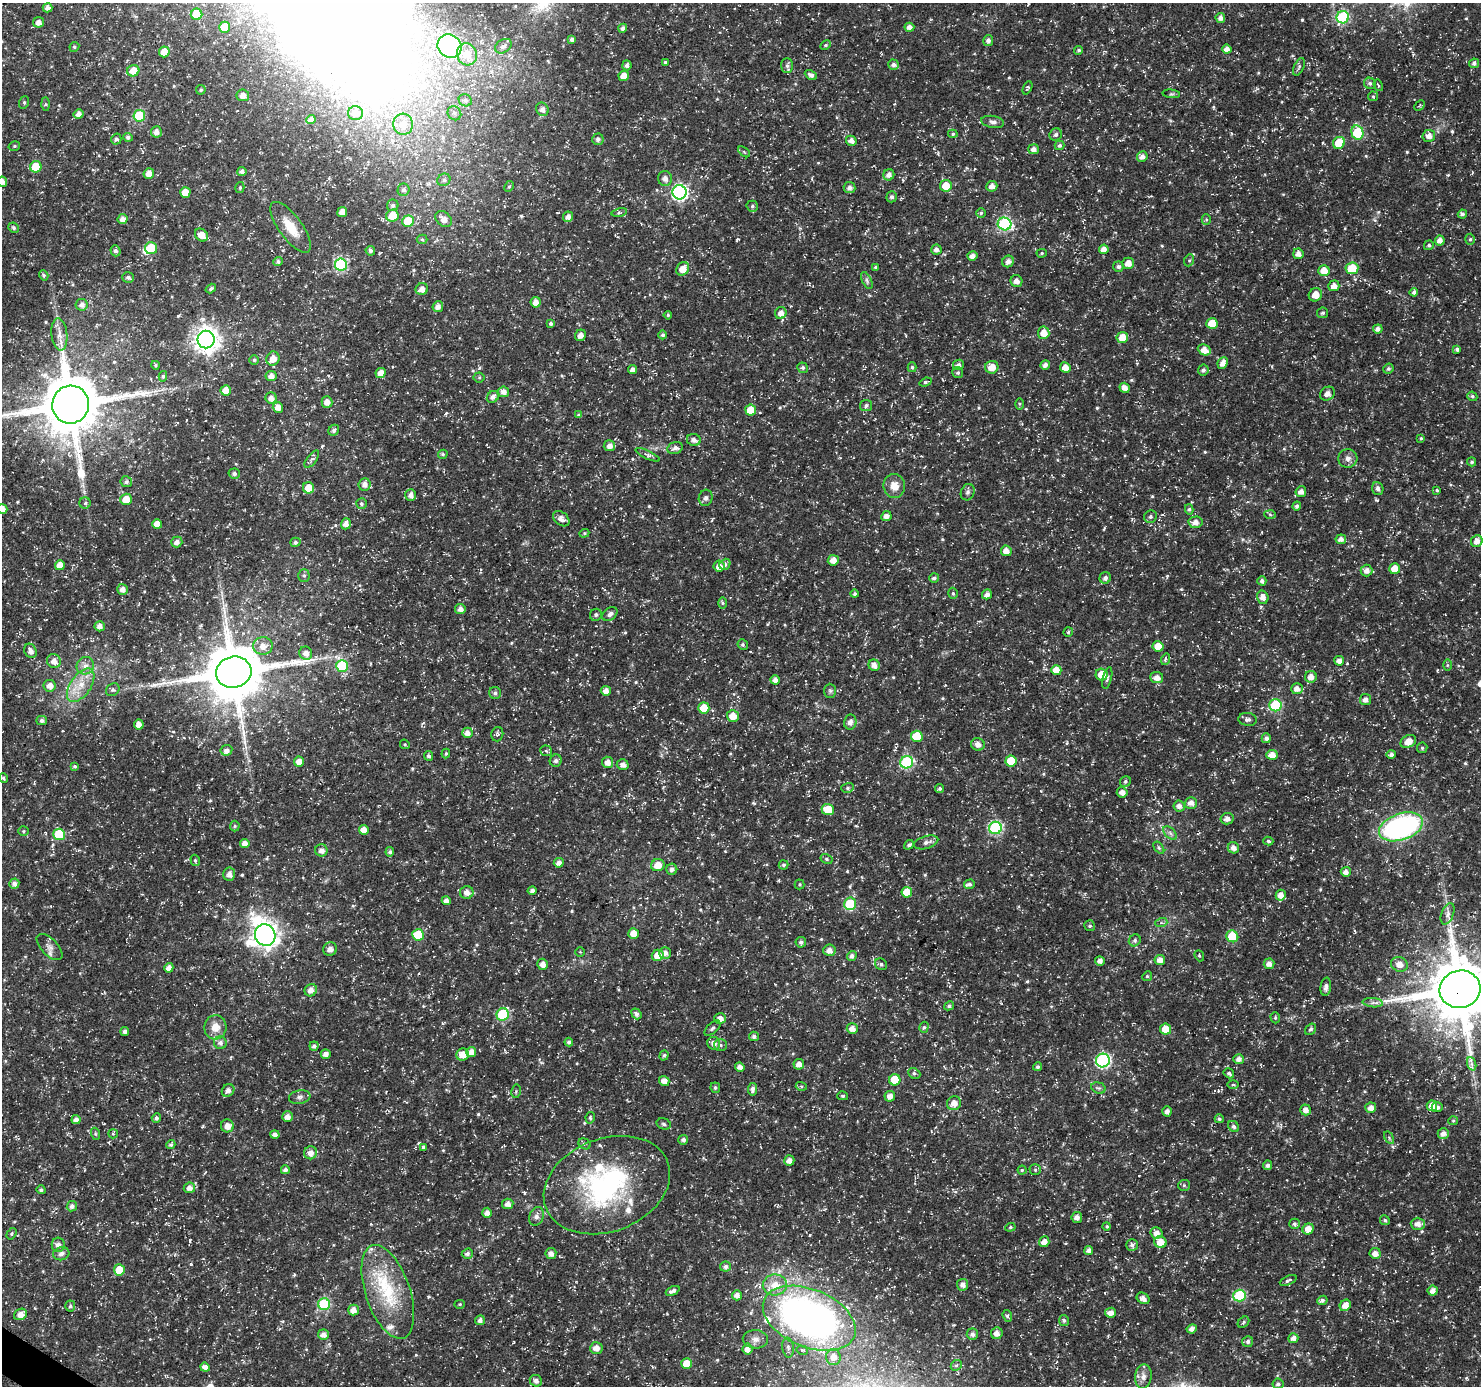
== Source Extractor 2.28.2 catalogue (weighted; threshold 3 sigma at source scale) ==
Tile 7 of 4 x 4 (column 3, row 2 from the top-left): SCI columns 3030-4508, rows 2991-4374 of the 5997 x 6050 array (HDU 1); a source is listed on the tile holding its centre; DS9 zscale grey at full resolution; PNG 1483 x 1388 px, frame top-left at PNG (2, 3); each listed source drawn as its Kron ellipse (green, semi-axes under 4 px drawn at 4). Shown black and unused: <1% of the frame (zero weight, under 3 of 5 exposures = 3% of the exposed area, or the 3 px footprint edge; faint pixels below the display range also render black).
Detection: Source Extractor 2.28.2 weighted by HDU 2 'WHT'; one run over the whole footprint, this tile lists its part. Background 0.0184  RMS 0.0022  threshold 0.0098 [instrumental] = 3 sigma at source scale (4.5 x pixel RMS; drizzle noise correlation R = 1.50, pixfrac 1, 0.0396/0.0396 arcsec/px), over >= 5 px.
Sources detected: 625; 2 inside a brighter object's white glare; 2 long thin detections or spike segments (spike, bleed or trail) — neither listed nor drawn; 8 inside a brighter listed object's ellipse — not listed separately; of the other 613, all 500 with FLUX_AUTO >= 0.277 (the completeness limit of this list) listed and drawn (113 fainter detections not listed), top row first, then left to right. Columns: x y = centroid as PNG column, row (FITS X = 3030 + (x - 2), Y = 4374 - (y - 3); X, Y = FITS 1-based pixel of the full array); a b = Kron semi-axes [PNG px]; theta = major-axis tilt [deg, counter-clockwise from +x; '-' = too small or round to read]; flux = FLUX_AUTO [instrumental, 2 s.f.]
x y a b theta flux
47 8 5 4 - 1.1
197 14 6 6 - 6.5
1343 17 6 6 - 21
1220 18 5 5 - 1.1
39 22 5 5 - 1
225 27 5 5 - 7.1
909 27 5 4 - 1.1
623 28 4 4 - 0.81
572 40 4 4 - 0.76
988 40 5 5 - 0.83
825 45 6 4 28 0.34
449 46 12 11 - 38
503 46 9 6 34 0.82
74 47 5 4 - 0.4
1227 49 5 4 - 1.2
1079 50 4 4 - 0.33
164 52 5 5 - 2.8
467 54 11 10 - 3.1
665 62 4 4 - 0.3
1474 63 5 5 - 0.71
627 65 5 4 - 0.7
893 65 5 5 - 0.82
787 66 7 6 - 0.59
1299 67 9 5 66 0.48
133 71 6 5 - 2.8
811 75 6 4 -27 0.88
624 76 5 5 - 2.9
1370 83 6 5 - 0.56
1378 85 6 3 -69 0.3
1027 88 7 4 65 0.36
201 90 5 4 - 0.39
1171 94 9 3 -5 0.39
243 95 6 6 - 1.4
1373 96 5 4 - 0.29
465 100 7 6 - 0.62
24 102 6 5 - 0.36
45 104 7 4 -89 0.35
1419 105 6 3 45 0.29
542 109 7 6 - 0.91
356 113 7 7 - 1.3
454 113 7 6 - 0.72
79 114 5 4 - 1.2
139 116 6 6 - 13
311 120 4 4 - 1.2
993 122 11 6 -10 0.77
403 124 10 10 - 3.3
156 132 5 5 - 1.2
1357 132 7 6 - 14
953 134 5 4 - 0.3
1056 135 6 5 - 0.6
1429 136 6 6 - 1.4
128 137 5 4 - 0.55
116 139 5 5 - 0.64
598 139 6 5 - 0.71
851 141 5 5 - 1
1339 143 6 5 - 6.8
1059 145 5 4 - 0.51
14 146 6 4 15 0.33
1033 149 5 5 - 1
744 152 7 3 -37 0.31
1142 157 5 5 - 1.1
36 167 6 5 - 6.8
242 172 4 4 - 0.72
149 174 5 5 - 1.8
889 175 6 5 - 1.2
665 179 7 7 - 1
444 180 7 6 - 0.64
2 182 5 5 - 1.2
509 186 6 4 61 0.3
946 186 6 5 - 3.4
992 186 5 5 - 1.2
240 187 6 4 75 0.34
850 188 6 5 - 0.96
404 190 6 6 - 0.71
185 192 5 5 - 3.4
679 192 7 7 - 54
892 197 5 5 - 0.63
393 205 6 6 - 0.63
752 206 6 5 - 0.45
342 212 5 5 - 2
619 212 8 4 9 0.36
981 213 5 4 - 0.37
1462 214 4 4 - 0.62
392 216 6 6 - 3.5
568 217 5 5 - 1.2
122 219 5 5 - 1.2
444 219 9 7 -40 1.7
1206 220 5 4 - 0.28
408 221 6 5 - 6.3
1005 224 7 6 - 29
290 227 30 11 -54 4.7
13 228 5 5 - 0.49
201 235 7 5 -44 2.1
422 239 5 4 - 0.37
1470 239 5 5 - 0.38
1440 240 5 5 - 1.2
1429 245 5 4 - 0.44
151 248 6 6 - 9.6
1104 249 5 5 - 1.4
936 250 5 5 - 0.93
115 251 5 5 - 0.66
370 251 5 4 - 0.59
1042 253 5 4 - 0.31
1298 254 5 5 - 1.2
972 256 5 4 - 1.3
1189 260 6 5 - 0.32
1008 261 6 5 - 1.1
278 262 5 4 - 0.47
1128 263 6 5 - 1.7
341 264 6 6 - 22
875 267 4 4 - 0.36
1118 267 5 5 - 0.66
1352 268 6 6 - 5.9
683 269 7 6 - 2.5
1324 271 5 5 - 2.6
44 275 5 4 - 0.36
128 277 6 5 - 0.6
867 281 9 5 -64 0.51
1016 281 6 6 - 1.1
1334 286 5 5 - 1.6
211 289 6 4 34 0.47
422 289 6 5 - 1.3
1414 292 4 4 - 0.65
1315 295 7 6 - 2
536 302 5 5 - 1.5
82 305 6 6 - 1.1
438 307 5 5 - 1.1
781 313 6 5 - 1.4
1323 313 5 5 - 0.43
668 315 4 4 - 0.28
551 323 4 4 - 0.55
1212 323 5 5 - 4.4
1378 329 5 4 - 0.94
1044 333 6 6 - 2.4
59 334 16 8 -84 1.8
580 335 6 5 - 0.94
663 335 4 4 - 0.52
1122 338 5 5 - 3.4
206 339 9 8 - 200
1457 349 4 4 - 0.59
1204 350 7 5 -25 2
273 359 7 6 - 1.9
254 360 5 5 - 0.34
1223 363 6 5 - 1.5
156 365 4 4 - 0.3
958 365 6 5 - 0.7
1045 365 5 4 - 1
912 367 5 4 - 0.36
992 367 6 6 - 2.7
803 368 5 5 - 0.44
1065 368 5 5 - 2.1
1388 369 5 5 - 0.4
633 370 4 4 - 1.1
1203 370 5 5 - 0.63
381 373 5 5 - 1.9
958 373 5 5 - 0.46
163 376 5 4 - 0.37
271 376 5 5 - 1.2
479 377 5 5 - 0.32
926 382 6 3 20 0.41
1125 388 5 5 - 1.5
226 390 5 5 - 2.2
504 392 5 5 - 1.1
1327 394 8 6 34 1
1472 396 5 4 - 0.39
493 397 6 5 - 1.1
271 398 5 5 - 1.2
327 402 6 5 - 1.5
1019 404 5 4 - 0.29
71 405 19 18 - 1600
866 405 6 5 - 0.55
278 407 5 5 - 1.7
751 410 5 5 - 3.8
579 415 4 4 - 0.43
334 430 6 5 - 0.67
1421 438 4 3 - 0.29
694 440 7 6 - 1.1
609 446 5 5 - 1.3
675 448 8 6 19 0.93
443 454 5 4 - 0.38
648 455 13 4 -25 0.63
1348 458 9 9 - 1.1
312 459 10 4 52 0.6
1472 462 4 4 - 0.42
234 474 5 5 - 0.62
126 482 6 5 - 0.58
365 485 6 6 - 1.2
894 486 12 10 -81 2.4
309 488 6 5 - 3
1378 489 7 5 -71 0.78
1437 490 3 3 - 0.29
968 492 8 6 65 0.63
1301 492 5 5 - 1.1
411 495 6 5 - 1.2
706 498 8 7 - 0.71
126 499 6 5 - 2.8
85 503 5 5 - 0.45
361 504 5 5 - 0.48
1297 506 4 4 - 0.58
2 509 5 5 - 1.6
1189 509 5 4 - 0.38
1270 515 6 4 -3 0.31
886 516 5 5 - 1.1
1150 517 7 6 - 0.48
561 519 9 6 -40 1.2
1196 522 7 6 - 1.4
157 524 5 5 - 2.4
346 524 5 5 - 1.3
584 533 5 4 - 0.3
1341 539 5 5 - 1.1
1477 541 6 5 - 1.5
177 542 6 5 - 1.1
295 542 5 4 - 0.6
1006 551 5 5 - 1.6
833 560 5 5 - 2
725 564 6 5 - 0.63
60 565 5 5 - 2.1
719 566 5 5 - 1.7
1395 569 5 5 - 2.8
1366 570 6 6 - 1.2
304 575 6 5 - 0.41
934 578 5 4 - 0.58
1105 578 6 5 - 0.74
1262 581 4 4 - 0.7
122 589 5 5 - 1.2
953 593 6 4 -72 0.36
855 594 4 4 - 0.48
987 594 5 4 - 1.1
1263 597 7 5 -72 1.3
722 603 6 4 -89 0.33
460 609 5 5 - 1.1
610 614 8 5 38 0.93
596 615 6 6 - 0.42
100 626 5 5 - 1.2
1068 632 5 4 - 0.29
743 645 5 5 - 0.49
263 646 10 8 7 2.1
1158 646 5 5 - 3.7
30 651 7 6 - 1.3
306 653 7 6 - 1.3
1165 659 6 3 70 0.33
54 661 7 6 - 1.6
1339 661 5 4 - 1.2
874 665 6 5 - 1.2
1447 665 6 4 90 0.29
85 666 9 8 - 1.4
342 666 6 6 - 16
1056 670 5 5 - 2.7
234 672 18 15 14 1500
1101 675 6 6 - 3.3
1311 677 6 6 - 1.4
1107 678 11 4 76 0.54
1157 678 6 5 - 1.4
775 680 5 4 - 1.2
81 685 19 10 56 3.9
50 686 6 5 - 1.6
1297 689 5 5 - 1.3
113 690 7 6 - 0.48
606 691 5 5 - 1.4
830 691 7 6 - 0.47
495 693 6 6 - 0.62
1365 700 5 5 - 1.1
1275 705 6 6 - 19
704 708 5 5 - 5.2
733 716 6 5 - 2.5
1248 719 9 6 -6 0.77
42 720 5 4 - 0.61
850 722 7 6 - 1.1
139 724 5 5 - 1.4
467 733 5 5 - 1.2
497 734 7 6 - 0.48
917 736 6 5 - 6.6
1266 738 5 4 - 0.84
1408 741 8 6 29 2.6
405 744 5 4 - 0.3
978 744 7 6 - 1.2
1422 748 5 5 - 0.35
226 750 6 5 - 0.8
546 751 6 5 - 0.45
446 753 5 4 - 0.3
1391 754 4 4 - 0.72
1272 755 5 5 - 1.9
429 756 5 4 - 0.56
299 761 5 5 - 1.6
556 761 6 6 - 0.7
1011 761 5 5 - 6.2
607 762 5 5 - 1.4
907 762 6 6 - 27
623 765 6 5 - 1.3
75 766 4 4 - 0.36
3 778 5 3 - 0.31
1125 782 6 5 - 0.44
847 788 6 5 - 0.38
940 789 5 4 - 0.4
1122 792 5 5 - 1.3
1191 803 6 5 - 1.2
1179 806 6 5 - 1
828 809 6 5 - 5.3
1227 819 6 5 - 1.1
235 826 5 5 - 0.34
1401 827 23 13 19 45
995 828 6 6 - 29
364 830 5 5 - 2
23 831 5 5 - 0.33
1170 833 8 5 -45 0.64
59 834 6 6 - 12
1268 841 5 4 - 0.37
926 842 12 6 17 0.91
245 843 4 4 - 1.4
909 845 5 4 - 0.54
1159 848 7 3 -54 0.34
1233 848 6 5 - 1.3
321 850 6 6 - 1.1
390 852 4 4 - 0.55
826 859 6 4 -29 0.37
195 860 6 4 -75 0.31
559 863 5 5 - 1.2
658 865 7 6 - 2.6
783 865 5 4 - 0.45
672 869 5 5 - 0.77
1346 872 5 5 - 1.2
229 874 7 6 - 1.1
14 883 5 5 - 0.98
799 884 5 5 - 0.29
969 884 5 4 - 0.53
532 891 4 4 - 0.63
467 892 7 6 - 1.2
907 892 5 5 - 3.2
1281 895 5 5 - 1.7
446 901 4 4 - 1.2
850 904 6 6 - 11
1448 914 11 6 69 0.95
1161 923 6 4 18 0.39
1090 926 5 5 - 0.4
633 933 5 5 - 2.2
265 935 11 10 - 210
418 935 6 5 - 8.4
1232 936 6 5 - 7.1
1135 940 6 5 - 0.6
801 942 5 5 - 0.61
49 947 16 8 -45 1.3
330 949 7 6 - 1.1
829 950 6 5 - 1.4
580 952 4 4 - 0.29
665 953 6 6 - 1
658 955 6 5 - 2.6
852 956 5 4 - 0.73
1199 956 6 4 -69 0.29
1160 960 5 5 - 1.4
1100 961 5 4 - 0.97
542 964 5 5 - 1.2
881 964 6 5 - 0.52
1269 964 5 5 - 1.3
1399 964 8 7 - 1.7
169 968 4 4 - 1.4
1147 976 5 4 - 0.29
1326 987 9 5 82 1
1460 989 20 18 14 1700
311 990 6 6 - 1.5
1373 1003 10 4 -6 0.75
949 1006 5 4 - 0.43
503 1014 6 6 - 19
636 1014 6 4 -52 0.73
1275 1018 6 4 -72 0.32
720 1019 6 5 - 1.6
215 1027 12 11 - 2.6
924 1027 6 4 72 0.4
712 1028 10 5 43 0.56
852 1029 5 5 - 1.4
1165 1029 5 5 - 3.3
1310 1029 6 5 - 0.44
125 1032 4 4 - 0.76
754 1036 5 4 - 0.68
569 1042 4 4 - 0.52
220 1043 6 6 - 0.83
714 1043 6 6 - 1.3
721 1045 6 6 - 0.52
314 1046 4 4 - 0.65
471 1052 5 5 - 1.8
326 1054 5 5 - 1.3
463 1054 6 6 - 2.4
664 1055 5 4 - 0.41
1239 1059 5 5 - 1.2
1103 1061 7 7 - 38
799 1064 5 5 - 1.4
1472 1064 7 4 -71 0.58
740 1067 5 4 - 1.1
1038 1067 4 4 - 0.5
914 1073 6 5 - 0.45
1229 1073 6 4 -33 0.52
895 1080 6 5 - 6.3
664 1081 5 5 - 1.5
1233 1085 5 3 - 0.28
801 1086 5 3 - 0.33
715 1088 5 5 - 0.44
1098 1088 7 5 -18 0.58
752 1089 6 4 83 0.78
228 1090 7 6 - 1.1
516 1091 7 5 78 0.39
843 1096 5 4 - 0.35
890 1096 5 5 - 1.3
300 1097 11 6 9 0.76
954 1103 7 7 - 1.9
1432 1106 5 5 - 1.9
1437 1107 5 5 - 0.77
1371 1108 5 5 - 1.5
1306 1110 5 5 - 1.3
1167 1111 5 4 - 0.93
287 1117 5 5 - 1.3
156 1118 5 4 - 0.62
590 1118 6 4 80 0.35
76 1119 5 4 - 1.1
1219 1119 4 4 - 0.48
1453 1121 5 4 - 0.28
664 1124 7 5 -18 0.52
227 1126 6 6 - 1.4
1233 1126 6 5 - 0.54
1443 1133 5 5 - 1.2
96 1134 6 4 -71 0.31
113 1134 5 4 - 0.28
275 1135 5 4 - 0.94
1389 1138 7 4 -57 0.4
683 1140 5 5 - 0.7
585 1144 6 5 - 0.4
171 1145 4 4 - 0.44
423 1147 4 3 - 0.37
311 1153 7 6 - 1.4
789 1160 5 5 - 1.2
1267 1165 5 4 - 0.66
285 1170 4 4 - 0.79
1022 1170 4 4 - 0.3
1035 1170 5 5 - 0.34
607 1185 65 46 21 39
1184 1185 6 5 - 0.36
189 1188 6 5 - 1.2
41 1190 4 4 - 0.48
508 1204 5 5 - 1.2
72 1206 5 5 - 0.85
487 1213 5 5 - 1.3
536 1216 9 7 71 1
1077 1217 5 5 - 1.2
1385 1220 5 4 - 0.37
1294 1224 5 5 - 0.47
1418 1224 7 6 - 1.4
1107 1226 4 4 - 0.31
1010 1227 5 4 - 0.31
1308 1229 6 5 - 2.2
1157 1233 6 5 - 1.4
12 1234 6 4 59 0.33
1044 1242 5 5 - 1.4
1160 1242 6 6 - 2.6
58 1245 7 6 - 1.2
1132 1245 6 5 - 0.75
1089 1250 4 4 - 1.1
1375 1253 5 5 - 1.2
61 1254 8 6 17 0.84
467 1254 6 5 - 0.59
551 1254 5 5 - 1.2
725 1266 5 5 - 0.73
119 1270 5 5 - 4.3
1288 1280 9 4 25 0.46
775 1285 12 10 1 3.4
963 1285 6 5 - 1.1
673 1291 7 4 24 0.78
1433 1291 5 5 - 1.3
388 1292 49 22 -71 15
737 1295 5 5 - 1.2
1239 1296 6 6 - 17
1143 1298 7 5 -32 1
1322 1300 5 4 - 0.53
324 1304 6 6 - 17
460 1304 5 4 - 0.29
1345 1305 6 5 - 1.8
70 1306 5 5 - 0.4
353 1310 5 5 - 1.5
1111 1313 5 5 - 1.4
20 1314 7 5 26 1.6
1007 1316 6 4 -72 0.46
809 1318 49 29 -22 120
480 1320 5 4 - 0.83
1064 1320 5 5 - 0.46
1243 1322 6 5 - 0.33
1192 1329 5 4 - 1.1
997 1333 6 5 - 1.1
972 1334 6 5 - 0.83
323 1335 5 5 - 1.2
1293 1338 5 5 - 1.1
755 1339 12 9 -1 1.3
1248 1342 5 5 - 0.64
596 1348 6 6 - 1.5
788 1348 10 5 -83 0.68
747 1349 5 5 - 1.5
802 1350 6 4 -13 0.35
833 1357 8 7 - 1.8
687 1363 5 5 - 3
956 1365 6 5 - 0.39
205 1367 5 4 - 1.2
1143 1377 12 8 83 1.3
536 1381 6 5 - 1
1278 1384 5 5 - 0.52
Overlapping masked pixels (flux is a lower limit): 1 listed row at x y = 1460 989
Isophote crosses this tile's border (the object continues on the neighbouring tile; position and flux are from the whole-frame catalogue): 4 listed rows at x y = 2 182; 71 405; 2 509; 1460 989